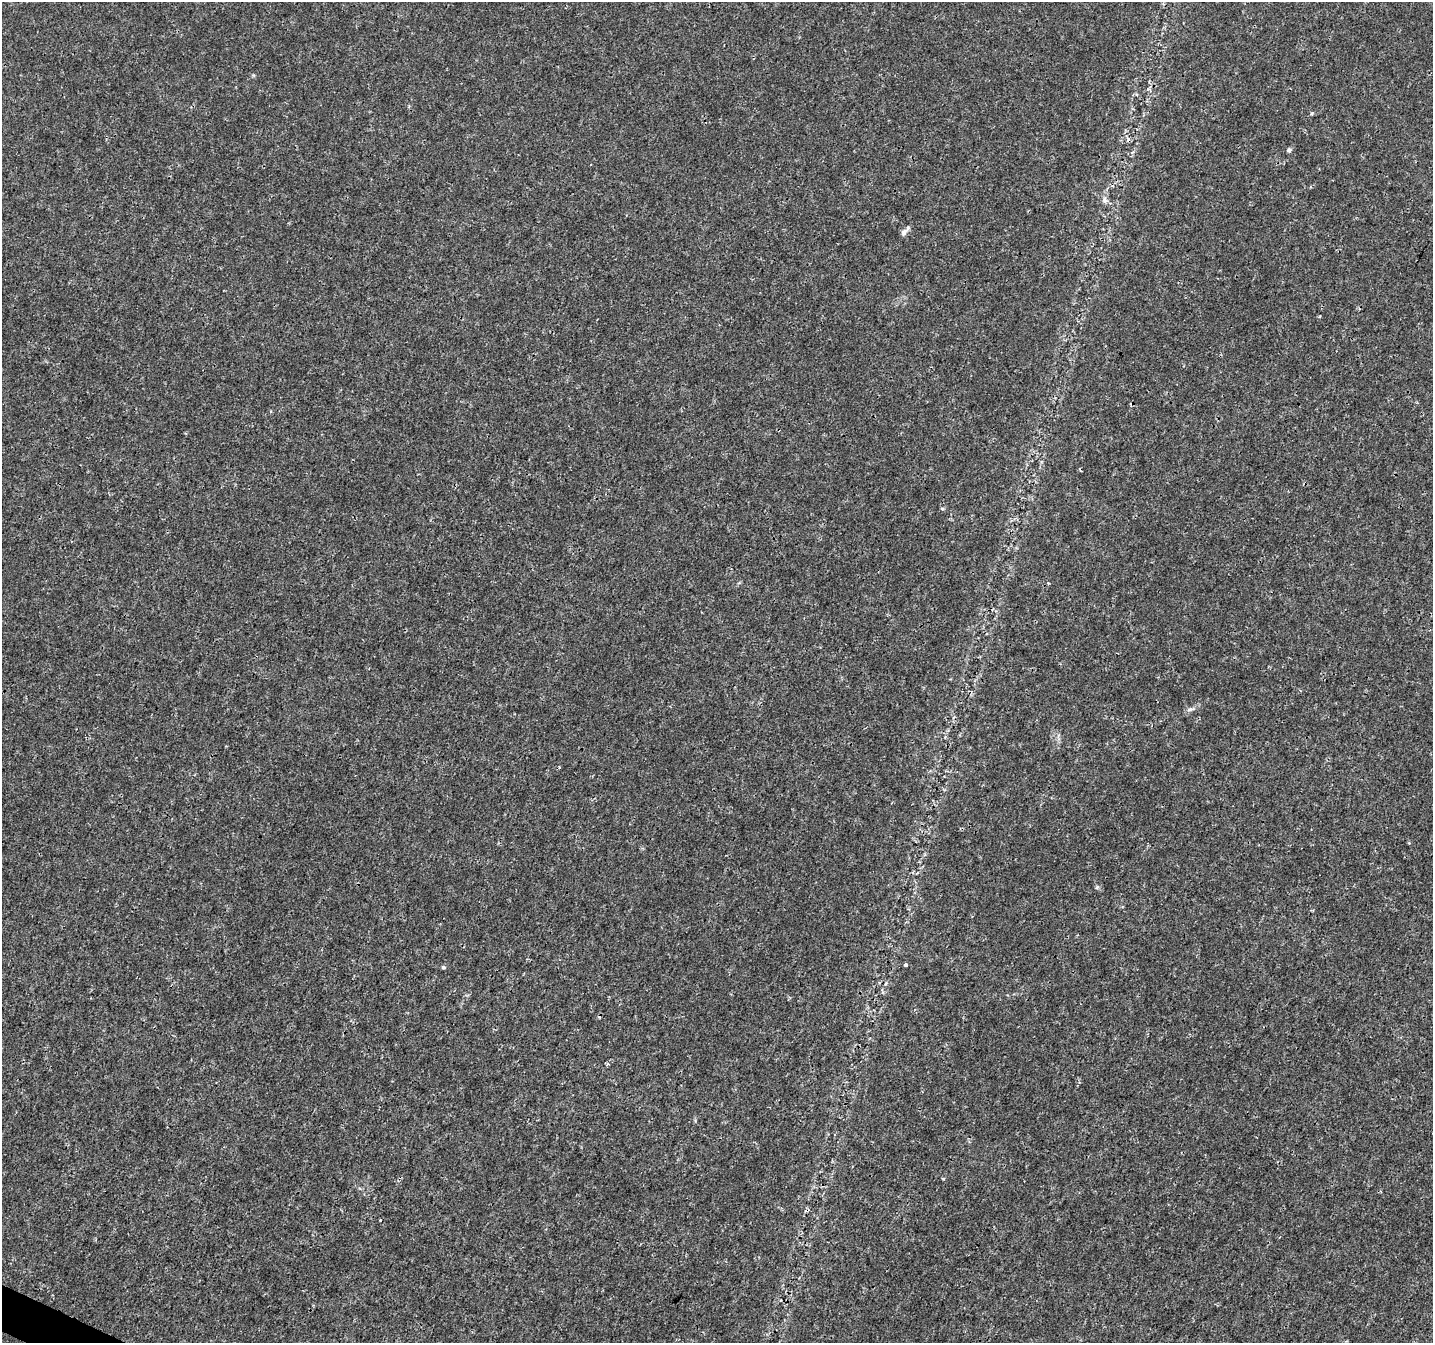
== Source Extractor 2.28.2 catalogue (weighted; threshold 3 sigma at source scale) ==
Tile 7 of 4 x 4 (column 3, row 2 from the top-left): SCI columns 2863-4293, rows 2885-4225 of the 5732 x 5835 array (HDU 1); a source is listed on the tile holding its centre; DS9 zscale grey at full resolution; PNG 1435 x 1345 px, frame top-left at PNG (2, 2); no overlay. Shown black and unused: <1% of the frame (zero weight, under 3 of 4 exposures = <1% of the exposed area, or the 3 px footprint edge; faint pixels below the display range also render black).
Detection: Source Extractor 2.28.2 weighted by HDU 2 'WHT'; one run over the whole footprint, this tile lists its part. Background 0.001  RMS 9.2e-04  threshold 0.00415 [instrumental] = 3 sigma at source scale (4.5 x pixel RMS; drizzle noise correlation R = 1.50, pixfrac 1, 0.0396/0.0396 arcsec/px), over >= 5 px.
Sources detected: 9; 1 cosmic-ray / hot-pixel residue — not listed; the other 8 listed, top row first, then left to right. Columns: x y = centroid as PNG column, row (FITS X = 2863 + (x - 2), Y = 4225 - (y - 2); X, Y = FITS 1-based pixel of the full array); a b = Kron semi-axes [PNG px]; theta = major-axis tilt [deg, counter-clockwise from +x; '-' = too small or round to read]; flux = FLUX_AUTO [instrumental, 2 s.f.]
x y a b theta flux
1289 150 5 5 - 0.22
1105 200 10 6 -64 0.37
904 232 11 7 52 0.38
1190 709 13 5 15 0.31
1097 887 5 4 - 0.13
906 965 4 3 - 0.3
443 967 6 4 2 0.14
380 1220 2 2 - 0.066